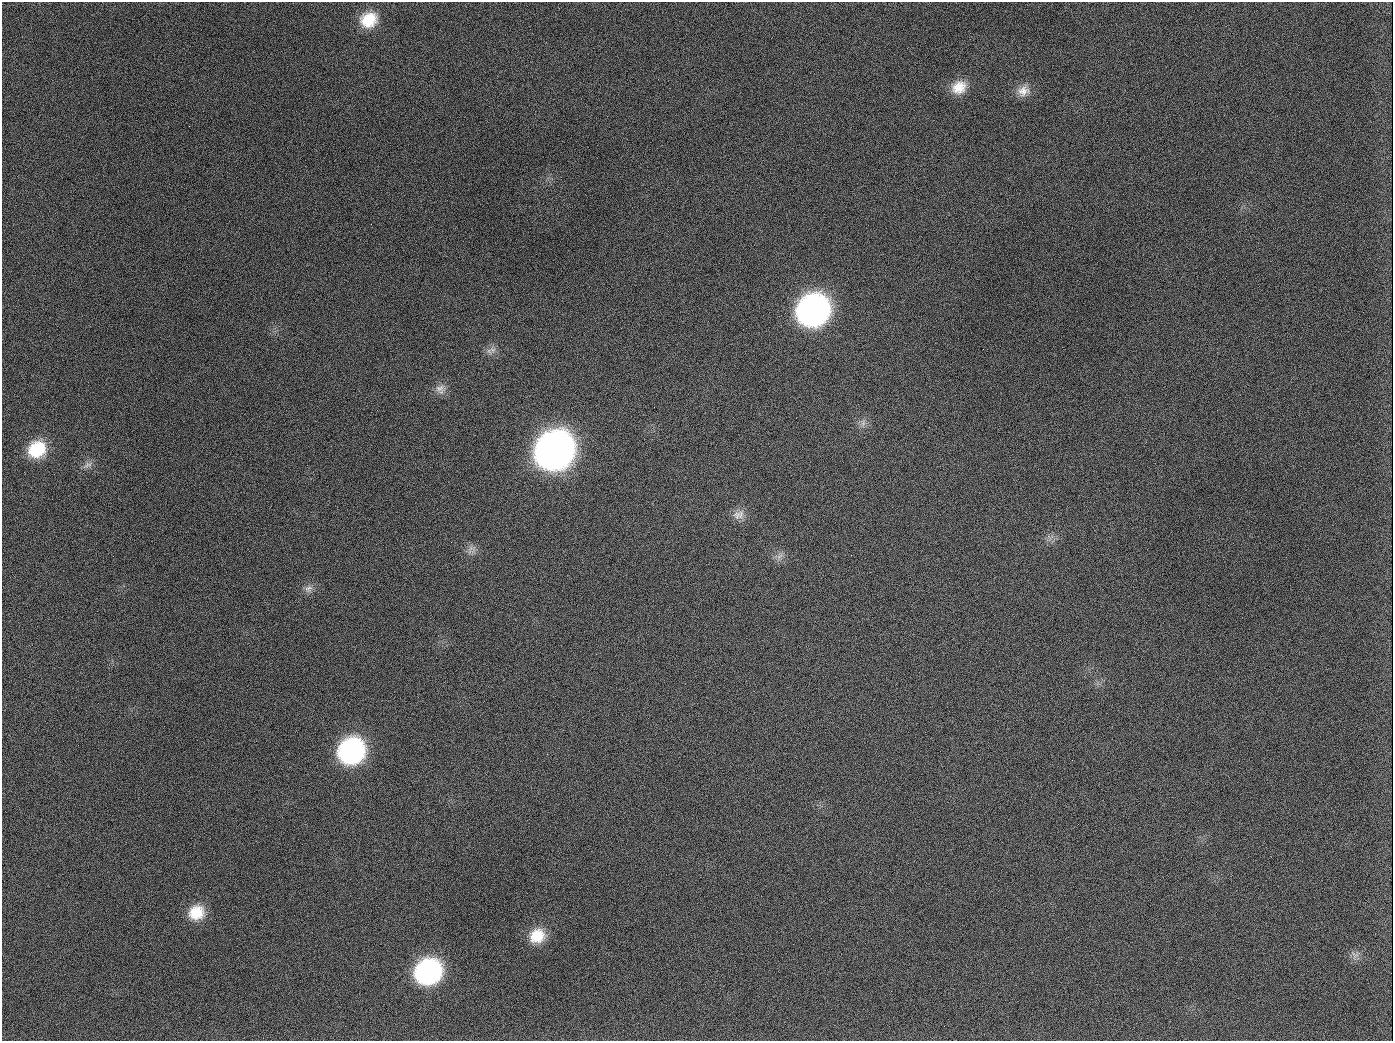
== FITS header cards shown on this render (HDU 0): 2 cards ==
NAXIS1  =                 1391
NAXIS2  =                 1039

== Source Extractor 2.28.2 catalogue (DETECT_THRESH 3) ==
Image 1391 x 1039 px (HDU 0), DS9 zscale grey, 1 PNG px = 1 image px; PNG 1395 x 1043 px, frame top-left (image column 1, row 1039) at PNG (2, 2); no overlay
Background 1400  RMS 67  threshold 200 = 3 sigma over >= 5 px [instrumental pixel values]
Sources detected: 22; all 22 listed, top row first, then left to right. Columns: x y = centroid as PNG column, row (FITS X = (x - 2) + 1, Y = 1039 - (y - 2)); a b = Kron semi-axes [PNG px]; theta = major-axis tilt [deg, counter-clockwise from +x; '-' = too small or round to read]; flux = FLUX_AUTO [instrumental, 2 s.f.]
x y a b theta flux
369 20 19 16 24 1.4e+05
959 87 19 15 33 8.6e+04
1023 91 18 14 16 5.4e+04
189 126 2 2 - 7.0e+03
813 310 21 19 35 2.5e+06
493 350 11 6 2 2.3e+04
440 389 14 13 - 3.9e+04
654 407 3 2 - 3.6e+03
863 423 10 6 82 1.9e+04
37 449 20 17 36 2.0e+05
554 451 23 20 38 5.7e+06
88 465 16 6 26 2.3e+04
737 515 14 12 60 3.9e+04
471 548 10 7 37 2.4e+04
780 556 11 5 27 2.0e+04
308 589 11 10 - 2.7e+04
351 751 20 18 41 1.0e+06
196 912 19 17 25 1.2e+05
537 936 19 17 30 1.2e+05
1355 955 14 5 -29 2.0e+04
428 972 20 18 30 1.0e+06
944 1026 2 2 - 5.3e+03